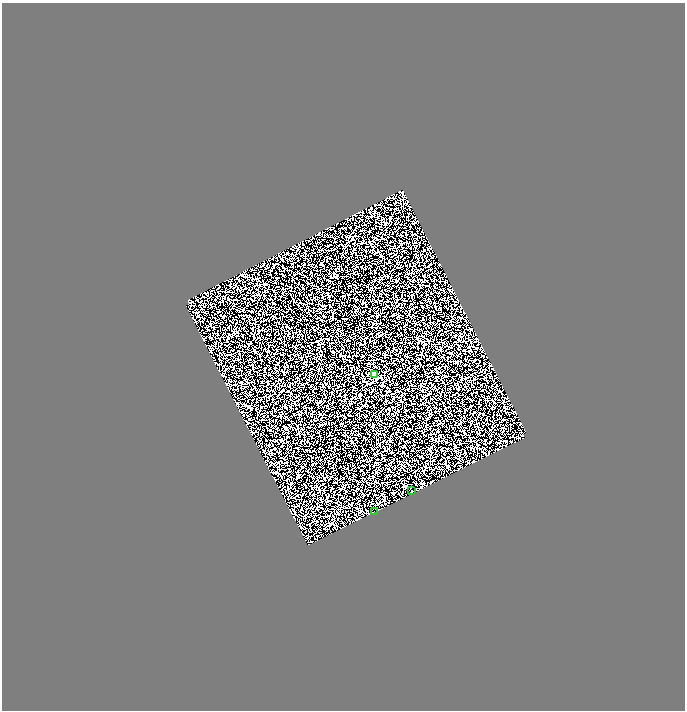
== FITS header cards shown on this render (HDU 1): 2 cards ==
NAXIS1  =                 1366
NAXIS2  =                 1416

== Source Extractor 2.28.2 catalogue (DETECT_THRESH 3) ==
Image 1366 x 1416 px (HDU 1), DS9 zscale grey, zoomed out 1/2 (1 PNG px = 2 x 2 image px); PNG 687 x 712 px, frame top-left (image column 2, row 1415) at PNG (2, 3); each listed source drawn as its Kron ellipse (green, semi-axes under 4 px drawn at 4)
Background -0.351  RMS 2.7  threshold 8.06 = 3 sigma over >= 5 px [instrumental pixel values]
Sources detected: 4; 1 cannot appear on this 1/2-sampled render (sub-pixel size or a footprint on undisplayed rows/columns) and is neither listed nor drawn; the other 3 listed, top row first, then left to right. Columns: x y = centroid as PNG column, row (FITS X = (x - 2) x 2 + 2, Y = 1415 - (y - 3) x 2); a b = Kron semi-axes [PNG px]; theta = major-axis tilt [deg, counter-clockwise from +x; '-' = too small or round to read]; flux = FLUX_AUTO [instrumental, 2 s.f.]
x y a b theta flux
374 375 2 2 - 11000
412 490 2 1 - 1100
374 511 2 1 - 330
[1 sub-pixel or undisplayed-footprint detection neither listed nor drawn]